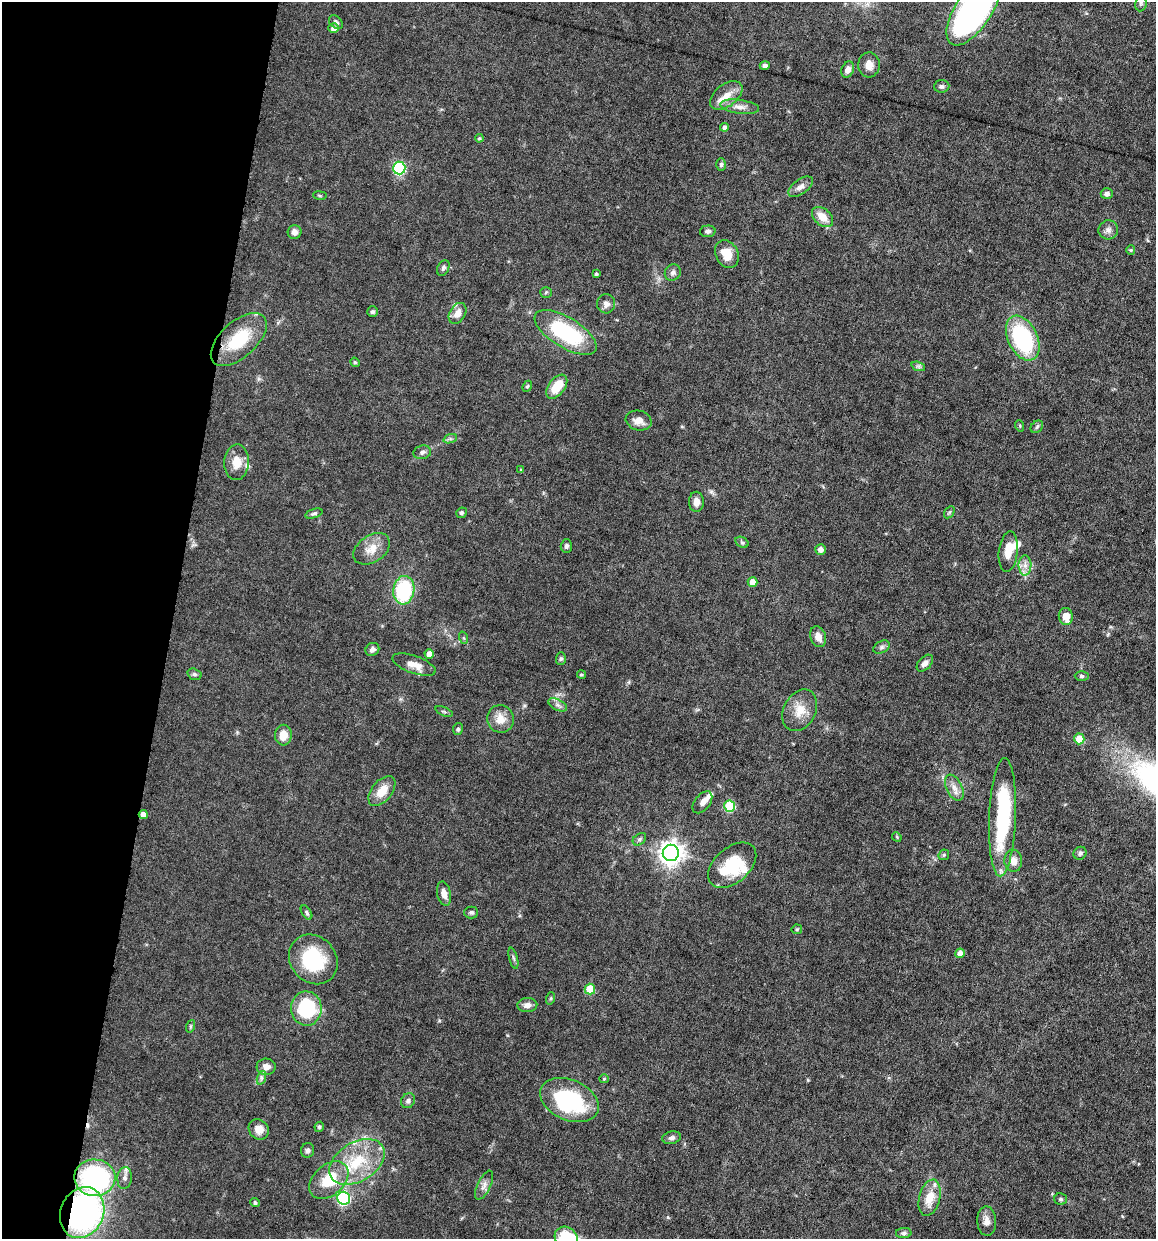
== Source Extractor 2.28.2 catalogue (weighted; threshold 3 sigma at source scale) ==
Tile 9 of 4 x 4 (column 1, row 3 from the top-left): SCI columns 119-1272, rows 1238-2474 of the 4972 x 4949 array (HDU 1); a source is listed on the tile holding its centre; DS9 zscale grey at full resolution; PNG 1158 x 1241 px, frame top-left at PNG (2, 2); each listed source drawn as its Kron ellipse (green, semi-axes under 4 px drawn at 4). Shown black and unused: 15% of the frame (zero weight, under 6 of 12 exposures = <1% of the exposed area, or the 3 px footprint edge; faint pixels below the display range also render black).
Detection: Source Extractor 2.28.2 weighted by HDU 2 'WHT'; one run over the whole footprint, this tile lists its part. Background 0.0782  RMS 0.0027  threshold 0.011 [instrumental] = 3 sigma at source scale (4.09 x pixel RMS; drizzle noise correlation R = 1.36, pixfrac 0.8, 0.05/0.05 arcsec/px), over >= 5 px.
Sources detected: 131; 2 inside a brighter object's white glare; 1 cosmic-ray / hot-pixel residue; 1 long thin detection or spike segment (spike, bleed or trail) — neither listed nor drawn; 5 inside a brighter listed object's ellipse — not listed separately; the other 122 listed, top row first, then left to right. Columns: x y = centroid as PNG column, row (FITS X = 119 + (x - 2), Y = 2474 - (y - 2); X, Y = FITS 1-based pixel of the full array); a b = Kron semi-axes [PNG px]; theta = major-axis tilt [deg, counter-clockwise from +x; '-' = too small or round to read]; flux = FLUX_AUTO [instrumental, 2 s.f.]
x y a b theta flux
1141 3 8 5 81 0.55
973 10 40 18 57 89
336 22 8 6 -44 0.67
334 28 5 5 - 1.3
765 65 5 4 - 0.63
869 65 12 11 - 2.2
848 70 8 6 69 1.4
942 86 7 6 - 0.6
726 95 18 11 38 3.2
740 107 19 7 -7 1.9
725 127 4 4 - 1.1
479 138 4 3 - 0.29
721 164 6 4 87 0.44
399 168 6 6 - 31
801 187 14 7 36 1.5
1107 194 6 5 - 0.83
320 195 7 3 -9 0.32
823 217 12 8 -42 3.4
1108 230 10 9 - 1.2
708 231 8 6 3 0.79
295 232 7 7 - 1.2
1131 250 4 4 - 0.27
727 254 14 11 -62 3.8
443 268 8 5 63 0.61
673 273 8 7 - 0.86
596 274 3 3 - 0.44
546 292 6 5 - 0.39
606 304 9 9 - 1.3
372 312 5 5 - 0.49
457 313 11 7 59 2.5
566 332 35 15 -32 24
1023 338 24 14 -64 28
239 339 34 18 42 11
355 362 5 4 - 0.34
918 366 7 4 -18 0.51
527 386 6 4 66 0.35
557 387 14 8 53 5.5
639 420 13 10 -15 2.1
1020 426 6 3 -72 0.29
1037 427 7 5 45 0.51
450 439 7 4 18 0.51
422 452 9 6 15 0.84
237 462 18 12 87 3.7
521 470 4 4 - 0.32
696 502 10 7 -89 1.6
949 512 6 4 58 0.42
314 513 9 4 19 0.56
461 513 5 5 - 0.49
742 542 7 5 -31 0.45
566 546 7 5 90 0.64
372 549 20 13 34 3.5
820 549 5 5 - 1.5
1008 552 20 9 84 3.5
1025 565 10 6 90 1.4
752 582 5 5 - 2.5
404 590 14 10 81 19
1066 616 8 7 - 2.7
818 637 10 7 -72 2
464 638 6 4 -71 0.33
882 647 9 5 28 0.66
372 649 7 6 - 0.83
429 654 5 4 - 2.5
561 659 6 5 - 0.43
925 663 10 6 48 1.2
414 665 23 8 -19 3
194 674 7 5 -16 0.53
581 675 4 4 - 0.37
1082 676 7 5 -1 0.53
558 705 10 5 -27 0.94
800 710 22 16 63 4.5
444 711 9 3 -21 0.38
500 719 14 13 - 3.1
458 729 6 5 - 0.47
283 735 10 8 86 3.3
1079 739 5 5 - 4.7
954 788 14 8 -64 1.8
382 791 17 10 51 3.7
702 802 13 7 52 1.2
730 806 5 5 - 14
143 815 4 4 - 2
1003 817 59 13 88 27
897 837 5 4 - 0.25
639 839 7 5 41 0.57
671 853 8 8 - 210
1080 853 7 6 - 0.66
944 855 6 5 - 0.38
1013 861 11 9 -85 2.3
732 865 28 17 41 12
444 894 12 7 -78 1.7
306 912 8 4 -56 0.49
471 912 7 6 - 0.58
797 929 5 5 - 0.35
960 953 5 4 - 2
513 958 11 3 -75 0.5
313 959 26 22 -49 16
590 989 5 5 - 7.1
551 998 6 4 71 0.33
527 1005 10 7 3 1.3
306 1008 17 15 -87 17
191 1026 6 4 71 0.35
266 1067 9 8 - 1.8
261 1078 7 4 72 0.58
604 1079 5 4 - 0.29
569 1100 31 20 -23 27
408 1101 8 6 49 0.73
319 1127 5 4 - 0.44
259 1129 11 9 -47 2.2
672 1138 9 6 11 0.84
307 1150 7 6 - 0.7
357 1162 30 19 31 12
95 1178 20 18 -3 42
125 1178 11 7 85 1.2
329 1180 22 15 42 8.8
484 1185 16 6 64 1.4
343 1198 6 6 - 31
930 1198 18 10 76 4.7
1061 1199 6 5 - 0.5
255 1203 4 4 - 0.56
82 1213 26 21 66 71
987 1221 15 9 -87 1.8
904 1233 8 5 1 0.57
566 1238 12 10 -37 9.6
Overlapping masked pixels (flux is a lower limit): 2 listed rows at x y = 143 815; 82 1213
Isophote crosses this tile's border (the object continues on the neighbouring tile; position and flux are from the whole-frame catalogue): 3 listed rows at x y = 1141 3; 973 10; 566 1238